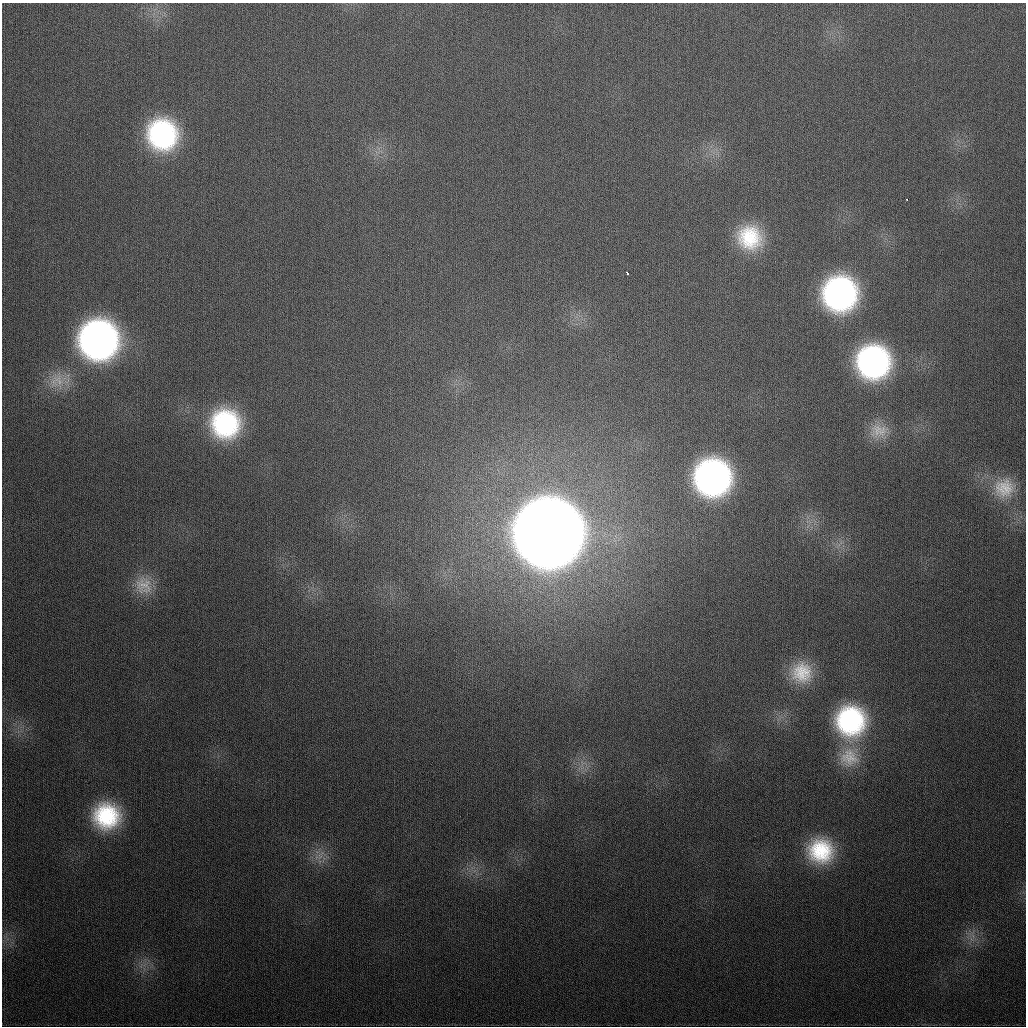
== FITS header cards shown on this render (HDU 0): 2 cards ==
NAXIS1  =                 1024
NAXIS2  =                 1024

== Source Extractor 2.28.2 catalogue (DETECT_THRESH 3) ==
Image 1024 x 1024 px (HDU 0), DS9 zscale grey, 1 PNG px = 1 image px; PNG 1028 x 1028 px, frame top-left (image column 1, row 1024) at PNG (2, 3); no overlay
Background 338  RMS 13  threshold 39.2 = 3 sigma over >= 5 px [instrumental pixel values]
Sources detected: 20; all 20 listed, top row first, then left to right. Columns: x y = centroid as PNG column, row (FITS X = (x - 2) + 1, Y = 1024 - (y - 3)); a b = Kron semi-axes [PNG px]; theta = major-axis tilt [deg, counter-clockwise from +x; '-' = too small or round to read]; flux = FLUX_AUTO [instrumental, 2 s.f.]
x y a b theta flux
162 134 30 28 -69 1.4e+05
907 199 3 3 - 1.7e+03
749 237 28 27 - 5.6e+04
627 273 4 3 - 2.7e+03
840 294 28 28 - 2.3e+05
98 340 32 31 - 4.2e+05
873 362 30 29 - 2.2e+05
57 381 25 19 30 2.3e+04
225 424 29 28 - 1.2e+05
879 431 26 19 3 2.0e+04
712 477 30 29 - 3.1e+05
1004 488 28 26 19 3.1e+04
548 532 36 36 - 6.5e+06
143 585 27 24 -68 2.6e+04
801 672 27 26 - 3.7e+04
851 721 33 32 - 1.4e+05
849 757 28 28 - 3.4e+04
106 816 26 25 - 7.9e+04
820 851 30 28 -23 6.9e+04
320 856 10 7 69 5.6e+03